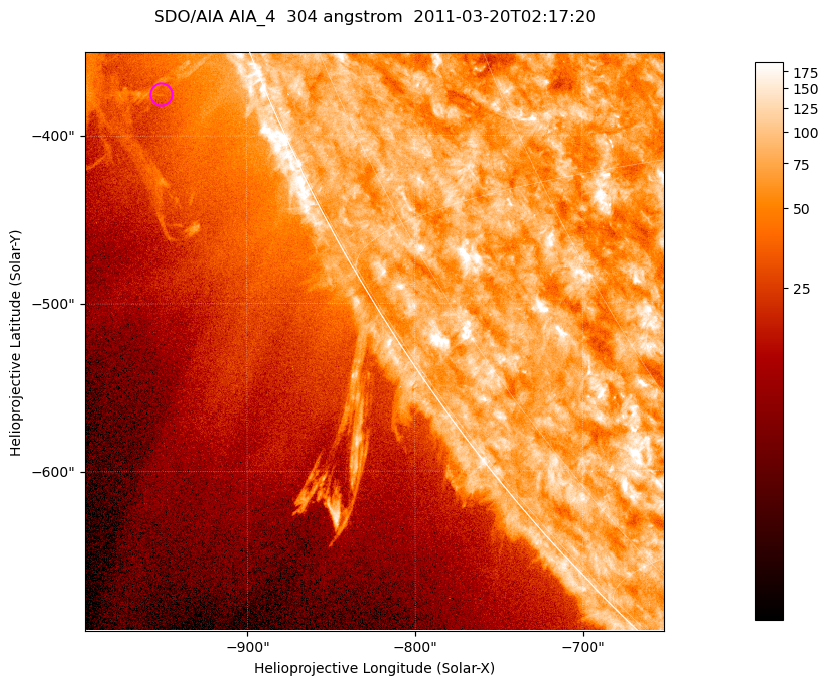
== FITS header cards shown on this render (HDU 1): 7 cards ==
TELESCOP= 'SDO/AIA '           / For AIA: SDO/AIA
INSTRUME= 'AIA_4   '           / For AIA: AIA_ATA1, AIA_ATA2, AIA_ATA3 or AIA_AT
WAVELNTH=                  304 / [angstrom] Wavelength
WAVEUNIT= 'angstrom'           / Wavelength unit: angstrom
DATE-OBS= '2011-03-20T02:17:20.123' / [ISO] Date when observation started; ISO 8
CTYPE1  = 'HPLN-TAN'           / CTYPE1; Typically HPLN
CTYPE2  = 'HPLT-TAN'           / CTYPE2; Typically HPLT

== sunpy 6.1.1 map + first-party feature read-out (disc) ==
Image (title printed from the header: SDO/AIA AIA_4  304 angstrom  2011-03-20T02:17:20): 575 x 575 px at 0.6 arcsec/px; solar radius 964 arcsec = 1606 px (partial field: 1.8% of the solar disc is inside the frame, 43% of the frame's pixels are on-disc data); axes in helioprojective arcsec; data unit not stated in the header (colour bar unlabelled)
Orientation: roll -0.132 deg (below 1 deg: not rotated)
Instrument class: DISC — disc imager (sunpy class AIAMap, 304 A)
Bright regions (active regions / flare kernels): reference = the on-disc median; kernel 5 px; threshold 5 sigma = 109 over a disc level ~75.3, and >= 1.15x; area >= 330 px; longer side >= 7 px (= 4.2 arcsec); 0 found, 0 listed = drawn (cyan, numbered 1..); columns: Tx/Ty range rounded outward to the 2 arcsec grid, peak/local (2 s.f.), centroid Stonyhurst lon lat
Off-limb structures (1.02-1.3 R_sun): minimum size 165 px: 4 found; the strongest spans PA ~110..115 deg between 1.02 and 1.12 R_sun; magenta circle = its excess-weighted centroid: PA ~110 deg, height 1.06 R_sun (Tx ~-950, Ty ~-376 arcsec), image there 1.6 x the reference